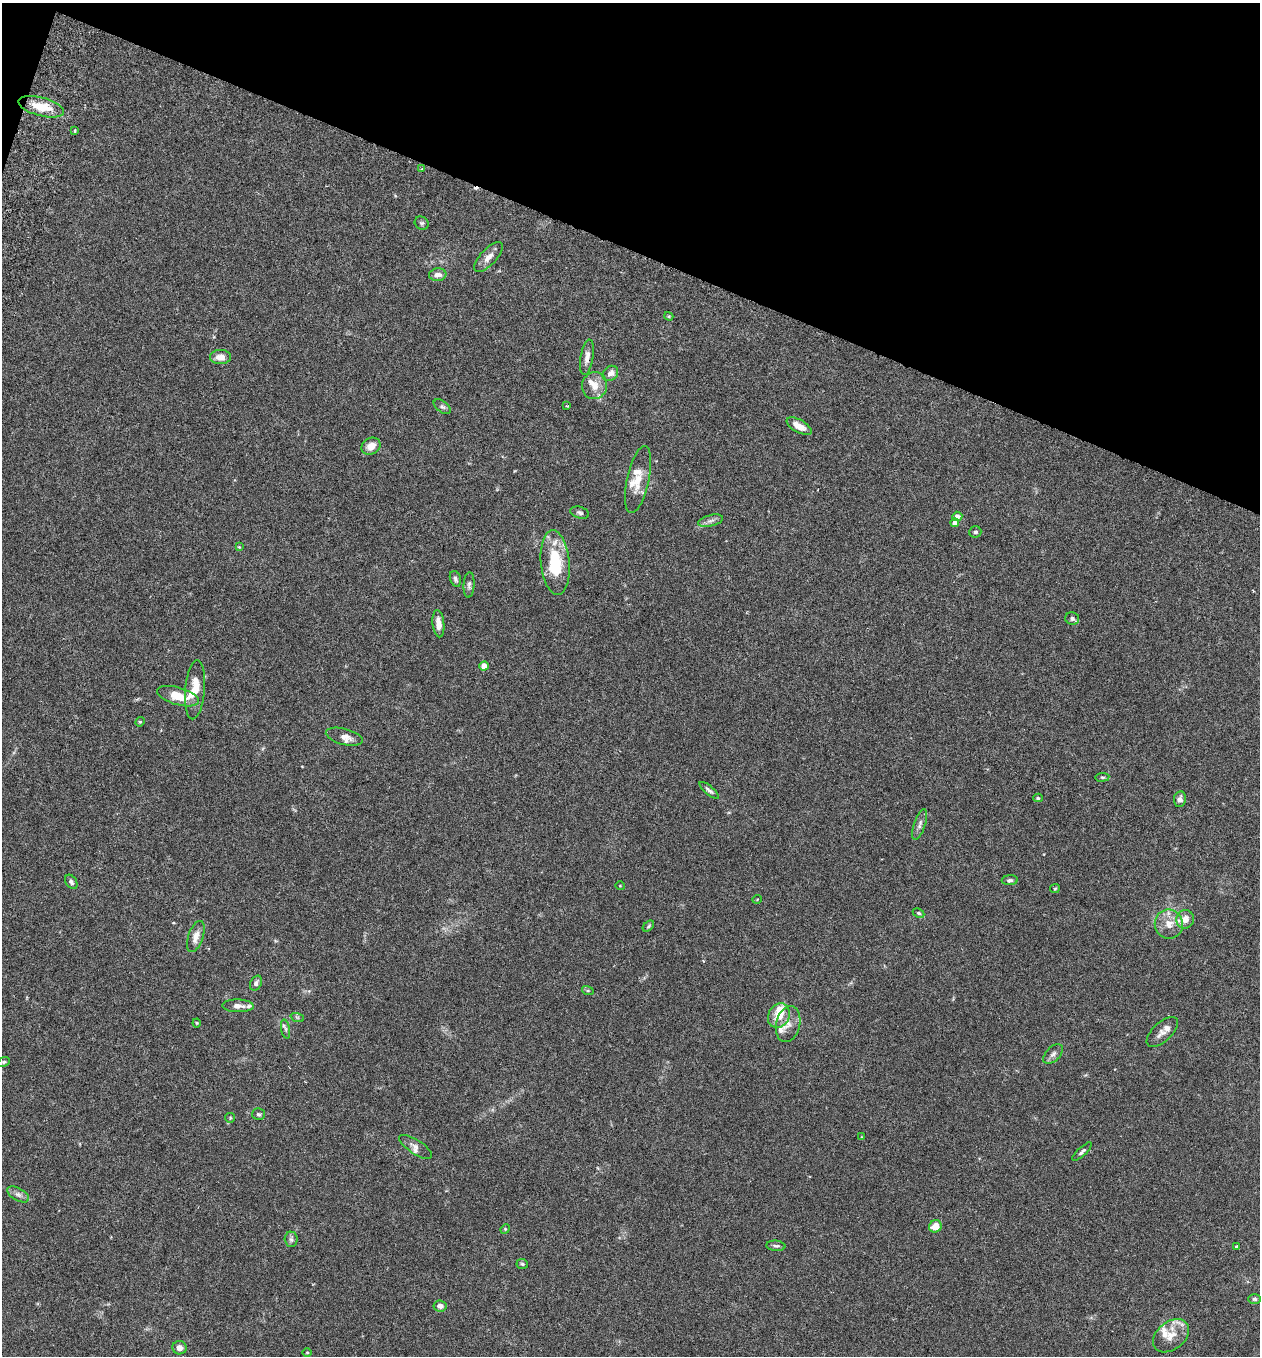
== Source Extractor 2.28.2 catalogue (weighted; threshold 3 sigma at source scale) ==
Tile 2 of 4 x 4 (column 2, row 1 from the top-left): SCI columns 1450-2707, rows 4090-5443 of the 5545 x 5467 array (HDU 1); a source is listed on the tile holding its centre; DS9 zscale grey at full resolution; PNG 1262 x 1358 px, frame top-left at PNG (2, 3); each listed source drawn as its Kron ellipse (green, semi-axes under 4 px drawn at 4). Shown black and unused: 19% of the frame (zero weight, under 3 of 6 exposures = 3% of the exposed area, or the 3 px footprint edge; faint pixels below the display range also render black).
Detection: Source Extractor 2.28.2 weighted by HDU 2 'WHT'; one run over the whole footprint, this tile lists its part. Background 0.0176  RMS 0.002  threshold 0.00801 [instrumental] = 3 sigma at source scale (4.09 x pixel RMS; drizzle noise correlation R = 1.36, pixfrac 0.8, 0.05/0.05 arcsec/px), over >= 5 px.
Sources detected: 86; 11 inside a brighter listed object's ellipse — not listed separately; the other 75 listed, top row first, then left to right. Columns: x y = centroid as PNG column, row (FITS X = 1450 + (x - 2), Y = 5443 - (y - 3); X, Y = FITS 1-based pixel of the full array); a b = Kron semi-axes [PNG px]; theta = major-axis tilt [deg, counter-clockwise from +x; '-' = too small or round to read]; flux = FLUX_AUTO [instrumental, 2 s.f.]
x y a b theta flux
41 107 23 9 -15 4.4
74 131 4 2 - 0.19
422 169 4 4 - 0.2
422 223 7 6 - 0.36
489 257 19 8 46 1.4
438 275 8 6 6 1.1
669 316 5 3 - 0.19
221 357 10 7 0 1.6
587 357 18 6 80 1.2
610 373 8 7 - 0.95
595 386 14 12 71 2
567 406 4 3 - 0.18
442 407 10 5 -36 0.44
799 426 14 6 -29 1.7
371 446 10 8 32 1.6
638 479 34 11 77 3.3
580 513 10 5 -16 0.43
957 516 5 5 - 1.1
710 521 13 5 14 0.74
955 523 4 4 - 1.4
975 532 6 5 - 0.4
239 547 4 3 - 0.15
555 563 32 14 -85 9
455 579 8 5 -71 0.43
469 585 13 5 86 0.57
1072 618 7 6 - 0.57
438 624 14 6 -84 1.5
484 666 4 4 - 2.4
195 690 29 10 85 3.5
178 696 21 8 -16 3.9
140 722 5 4 - 0.21
344 737 19 8 -14 1.2
1102 777 7 3 7 0.25
709 790 12 4 -40 0.55
1038 798 5 4 - 0.24
1180 799 8 6 81 0.63
920 824 16 5 72 0.78
1010 880 8 5 3 0.37
71 882 8 5 -56 0.46
620 886 5 3 - 0.12
1055 889 5 4 - 0.19
757 899 5 3 - 0.16
918 913 6 4 -27 0.28
1185 919 9 8 - 1.5
1169 924 15 14 - 2.4
648 926 6 4 42 0.27
196 936 16 7 71 1.5
256 983 8 5 61 0.58
588 991 6 4 -17 0.24
238 1006 16 6 -2 1.1
779 1016 13 10 63 3.2
297 1017 7 4 -19 0.3
197 1023 4 4 - 0.2
788 1024 18 12 77 1.9
286 1029 10 4 -79 0.39
1162 1032 19 9 43 1.2
1053 1054 12 7 44 0.74
4 1062 6 4 21 0.32
258 1114 6 6 - 0.38
230 1118 5 4 - 0.21
862 1137 4 4 - 0.15
416 1147 19 7 -33 1
1082 1152 12 4 43 0.49
18 1194 12 6 -29 0.71
935 1226 6 6 - 2.5
505 1229 5 4 - 0.2
291 1239 7 6 - 0.53
776 1246 9 5 -5 0.41
1236 1247 3 3 - 0.38
522 1264 6 5 - 0.3
1255 1299 6 5 - 0.35
440 1306 6 5 - 0.94
1171 1336 20 14 39 2.6
179 1348 7 6 - 1
307 1352 5 3 - 0.16